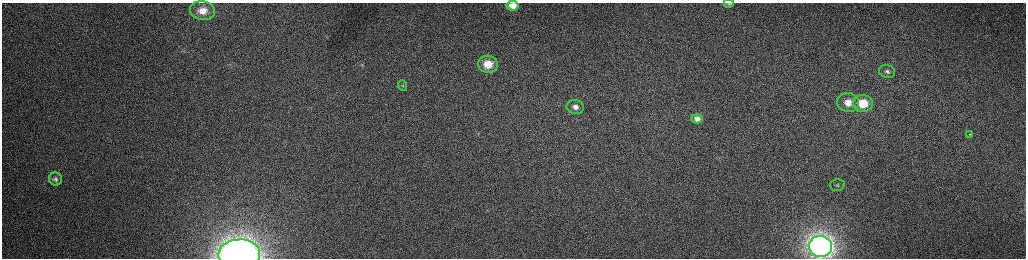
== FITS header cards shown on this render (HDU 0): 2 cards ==
NAXIS1  =                 2048 /fastest changing axis
NAXIS2  =                  512 /next to fastest changing axis

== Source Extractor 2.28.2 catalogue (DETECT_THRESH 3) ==
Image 2048 x 512 px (HDU 0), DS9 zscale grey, zoomed out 1/2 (1 PNG px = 2 x 2 image px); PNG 1028 x 260 px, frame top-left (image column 1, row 511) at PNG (2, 3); each listed source drawn as its Kron ellipse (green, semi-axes under 4 px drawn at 4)
Background 165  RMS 1.6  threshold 4.76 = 3 sigma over >= 5 px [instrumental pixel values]
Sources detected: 16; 1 cannot appear on this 1/2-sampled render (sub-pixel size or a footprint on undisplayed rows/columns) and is neither listed nor drawn; the other 15 listed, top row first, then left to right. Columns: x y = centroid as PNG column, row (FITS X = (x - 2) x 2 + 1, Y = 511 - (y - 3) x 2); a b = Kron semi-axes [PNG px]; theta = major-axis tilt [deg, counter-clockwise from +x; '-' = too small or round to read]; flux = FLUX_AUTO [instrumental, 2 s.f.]
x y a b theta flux
729 3 5 3 - 420
513 6 6 5 - 2800
202 11 13 9 -10 4300
488 64 10 8 -6 6700
887 71 8 6 -16 1100
403 86 6 4 -70 440
848 102 11 9 -10 4900
863 104 10 8 -7 12000
575 107 9 7 -12 2000
697 119 6 5 - 1600
969 134 2 1 - 330
55 179 6 6 - 890
837 185 7 6 - 810
820 246 11 10 - 190000
239 254 21 14 4 130000
At the frame edge (FLAGS 8, measured only in part): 4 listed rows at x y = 729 3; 513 6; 820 246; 239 254
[1 sub-pixel or undisplayed-footprint detection neither listed nor drawn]